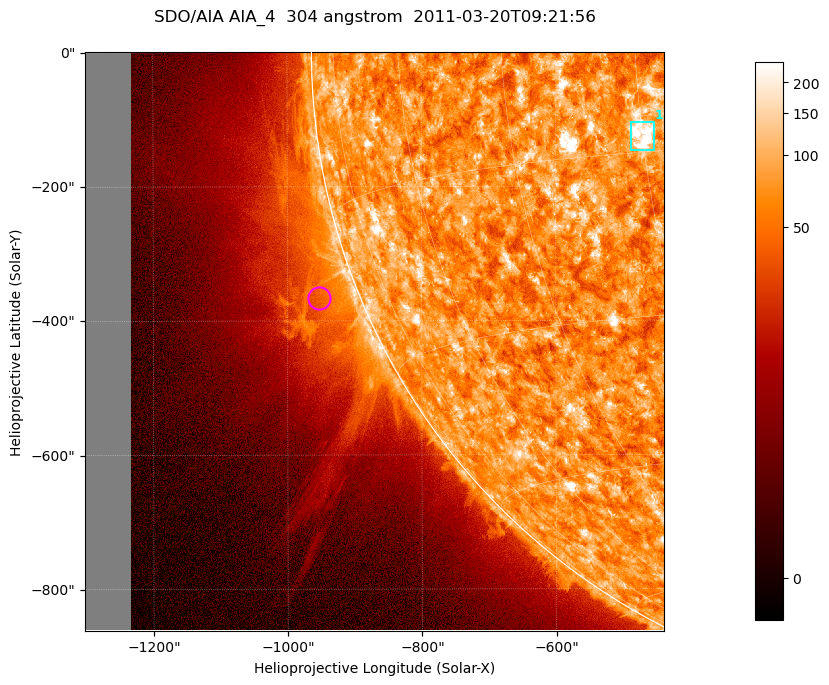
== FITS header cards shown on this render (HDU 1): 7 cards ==
TELESCOP= 'SDO/AIA '           / For AIA: SDO/AIA
INSTRUME= 'AIA_4   '           / For AIA: AIA_ATA1, AIA_ATA2, AIA_ATA3 or AIA_AT
WAVELNTH=                  304 / [angstrom] Wavelength
WAVEUNIT= 'angstrom'           / Wavelength unit: angstrom
DATE-OBS= '2011-03-20T09:21:56.123' / [ISO] Date when observation started; ISO 8
CTYPE1  = 'HPLN-TAN'           / CTYPE1; Typically HPLN
CTYPE2  = 'HPLT-TAN'           / CTYPE2; Typically HPLT

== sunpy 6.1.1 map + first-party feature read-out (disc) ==
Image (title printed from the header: SDO/AIA AIA_4  304 angstrom  2011-03-20T09:21:56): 1438 x 1438 px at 0.6 arcsec/px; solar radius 964 arcsec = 1605 px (partial field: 11% of the solar disc is inside the frame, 43% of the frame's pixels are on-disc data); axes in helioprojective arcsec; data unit not stated in the header (colour bar unlabelled)
Orientation: roll -0.131 deg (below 1 deg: not rotated)
Missing data: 7.9% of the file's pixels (0.0% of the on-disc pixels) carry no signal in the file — blank (NaN) pixels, whole columns, Tx -1302..-1232 arcsec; drawn neutral grey and excluded from every search
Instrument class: DISC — disc imager (sunpy class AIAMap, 304 A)
Bright regions (active regions / flare kernels): reference = the on-disc median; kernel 13 px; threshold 5 sigma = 116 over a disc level ~72.8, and >= 1.15x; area >= 2067 px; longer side >= 17 px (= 10 arcsec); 1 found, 1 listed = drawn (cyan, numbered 1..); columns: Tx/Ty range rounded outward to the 2 arcsec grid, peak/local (2 s.f.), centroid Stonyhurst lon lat
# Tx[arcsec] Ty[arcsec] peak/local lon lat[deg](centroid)
1 -488..-454 -148..-104 7.4 -30 -14
Off-limb structures (1.02-1.3 R_sun): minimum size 400 px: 7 found; the strongest spans PA ~95..125 deg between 1.02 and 1.16 R_sun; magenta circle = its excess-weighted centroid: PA ~110 deg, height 1.06 R_sun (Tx ~-954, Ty ~-366 arcsec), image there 2.1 x the reference